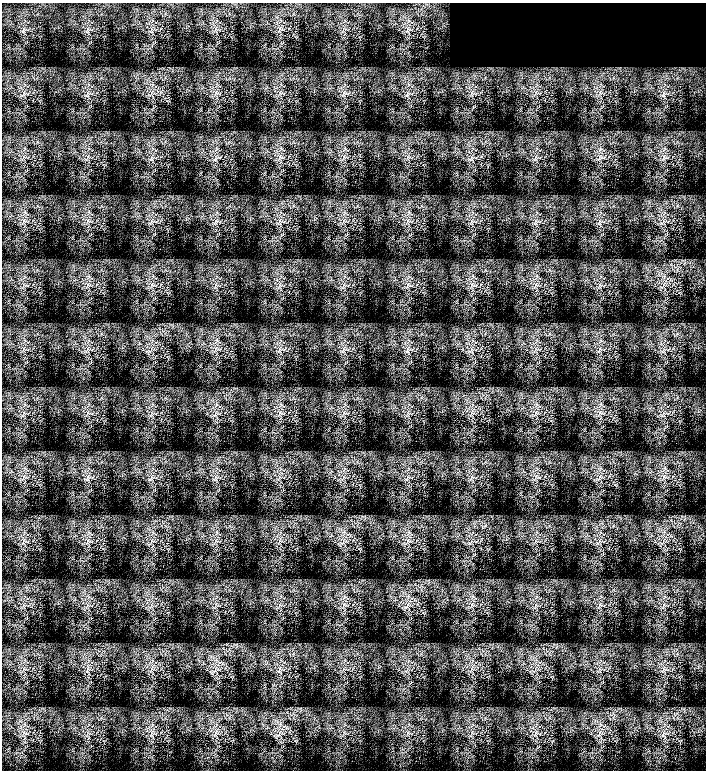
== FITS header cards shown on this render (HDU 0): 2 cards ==
NAXIS1  =                  704
NAXIS2  =                  768

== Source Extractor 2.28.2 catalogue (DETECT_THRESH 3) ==
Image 704 x 768 px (HDU 0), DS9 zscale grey, 1 PNG px = 1 image px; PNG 708 x 772 px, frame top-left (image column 1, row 768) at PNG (2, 3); no overlay
Background 1.19e-07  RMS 1.4e-07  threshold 4.20e-07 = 3 sigma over >= 5 px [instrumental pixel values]
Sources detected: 21; all 21 listed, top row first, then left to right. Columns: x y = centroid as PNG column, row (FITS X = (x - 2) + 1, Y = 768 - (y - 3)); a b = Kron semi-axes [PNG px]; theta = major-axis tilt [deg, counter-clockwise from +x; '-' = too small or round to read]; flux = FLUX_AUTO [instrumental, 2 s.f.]
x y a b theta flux
281 29 7 5 -33 2.6e-05
23 30 10 5 67 2.9e-05
87 30 7 4 71 2.2e-05
408 30 7 4 71 2.3e-05
217 93 8 5 -35 2.6e-05
345 93 10 6 0 3.5e-05
87 94 9 3 45 2.1e-05
663 94 9 4 81 2.9e-05
281 157 8 4 -37 2.3e-05
153 221 7 4 18 2.4e-05
344 350 11 4 32 2.7e-05
408 350 10 4 42 2.9e-05
281 413 7 5 -34 2.5e-05
88 478 9 7 44 4.2e-05
151 478 8 4 45 2.3e-05
216 478 7 4 72 2.2e-05
407 606 11 5 51 3.5e-05
664 669 10 4 9 3.1e-05
88 670 9 4 71 2.7e-05
25 733 7 4 -18 2.3e-05
408 733 6 6 - 2.2e-05